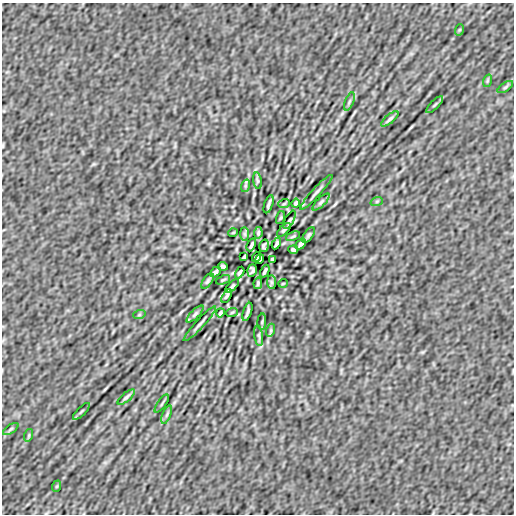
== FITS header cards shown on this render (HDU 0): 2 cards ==
NAXIS1  =                  512
NAXIS2  =                  512

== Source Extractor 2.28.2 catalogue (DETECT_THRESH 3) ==
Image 512 x 512 px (HDU 0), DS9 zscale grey, 1 PNG px = 1 image px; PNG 516 x 516 px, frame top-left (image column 1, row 512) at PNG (2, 3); each listed source drawn as its Kron ellipse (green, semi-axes under 4 px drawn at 4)
Background 1.76e-08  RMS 1.8e-06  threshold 5.28e-06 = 3 sigma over >= 5 px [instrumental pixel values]
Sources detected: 59; all 59 listed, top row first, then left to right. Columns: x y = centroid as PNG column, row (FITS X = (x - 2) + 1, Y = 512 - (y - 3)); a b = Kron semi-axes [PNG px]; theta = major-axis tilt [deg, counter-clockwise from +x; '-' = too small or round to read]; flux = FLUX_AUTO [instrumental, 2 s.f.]
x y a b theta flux
459 30 6 3 71 1.2e-04
487 81 6 4 72 1.4e-04
505 87 9 3 34 2.0e-04
349 101 10 3 69 2.0e-04
435 105 11 3 45 1.9e-04
390 119 10 3 40 2.7e-04
257 181 8 4 -82 1.7e-04
245 186 6 4 72 1.5e-04
316 192 23 3 47 3.6e-04
377 201 6 4 19 1.3e-04
321 202 11 4 45 2.5e-04
296 203 4 3 - 1.9e-04
269 204 9 2 71 2.8e-04
284 204 6 3 20 1.1e-04
281 218 7 3 71 1.1e-04
290 220 10 3 62 1.9e-04
284 230 9 4 45 2.2e-04
233 233 5 3 - 9.2e-05
258 233 6 3 81 1.8e-04
245 234 7 4 -89 2.2e-04
309 235 9 4 53 2.3e-04
293 236 7 3 22 1.4e-04
276 243 6 3 62 2.2e-04
301 244 6 3 46 2.8e-04
251 245 7 2 64 2.5e-04
264 246 6 4 73 2.3e-04
293 250 5 3 - 2.2e-04
244 257 4 3 - 1.4e-04
256 257 5 3 - 2.8e-04
260 259 5 4 - 2.7e-04
272 259 4 3 - 1.4e-04
223 266 5 3 - 2.2e-04
252 270 6 4 73 2.3e-04
265 271 7 2 64 2.5e-04
215 272 6 3 46 2.8e-04
240 273 6 3 62 2.2e-04
223 280 7 3 22 1.4e-04
207 281 9 4 53 2.3e-04
271 282 7 4 -89 2.2e-04
258 283 6 3 81 1.8e-04
283 283 5 3 - 9.2e-05
232 286 8 4 45 2.0e-04
226 296 7 3 60 1.9e-04
232 312 6 3 20 1.1e-04
247 312 9 2 71 2.8e-04
220 313 4 3 - 1.9e-04
195 314 11 4 45 2.5e-04
139 315 6 4 19 1.3e-04
262 322 8 3 85 1.5e-04
200 324 23 3 47 3.7e-04
271 330 6 4 72 1.8e-04
259 336 10 4 -81 1.9e-04
126 397 10 3 40 2.7e-04
162 404 11 2 55 1.6e-04
81 411 11 3 45 1.9e-04
167 415 10 3 69 2.0e-04
11 429 9 3 34 1.9e-04
29 435 6 4 72 1.4e-04
57 486 6 3 71 1.2e-04